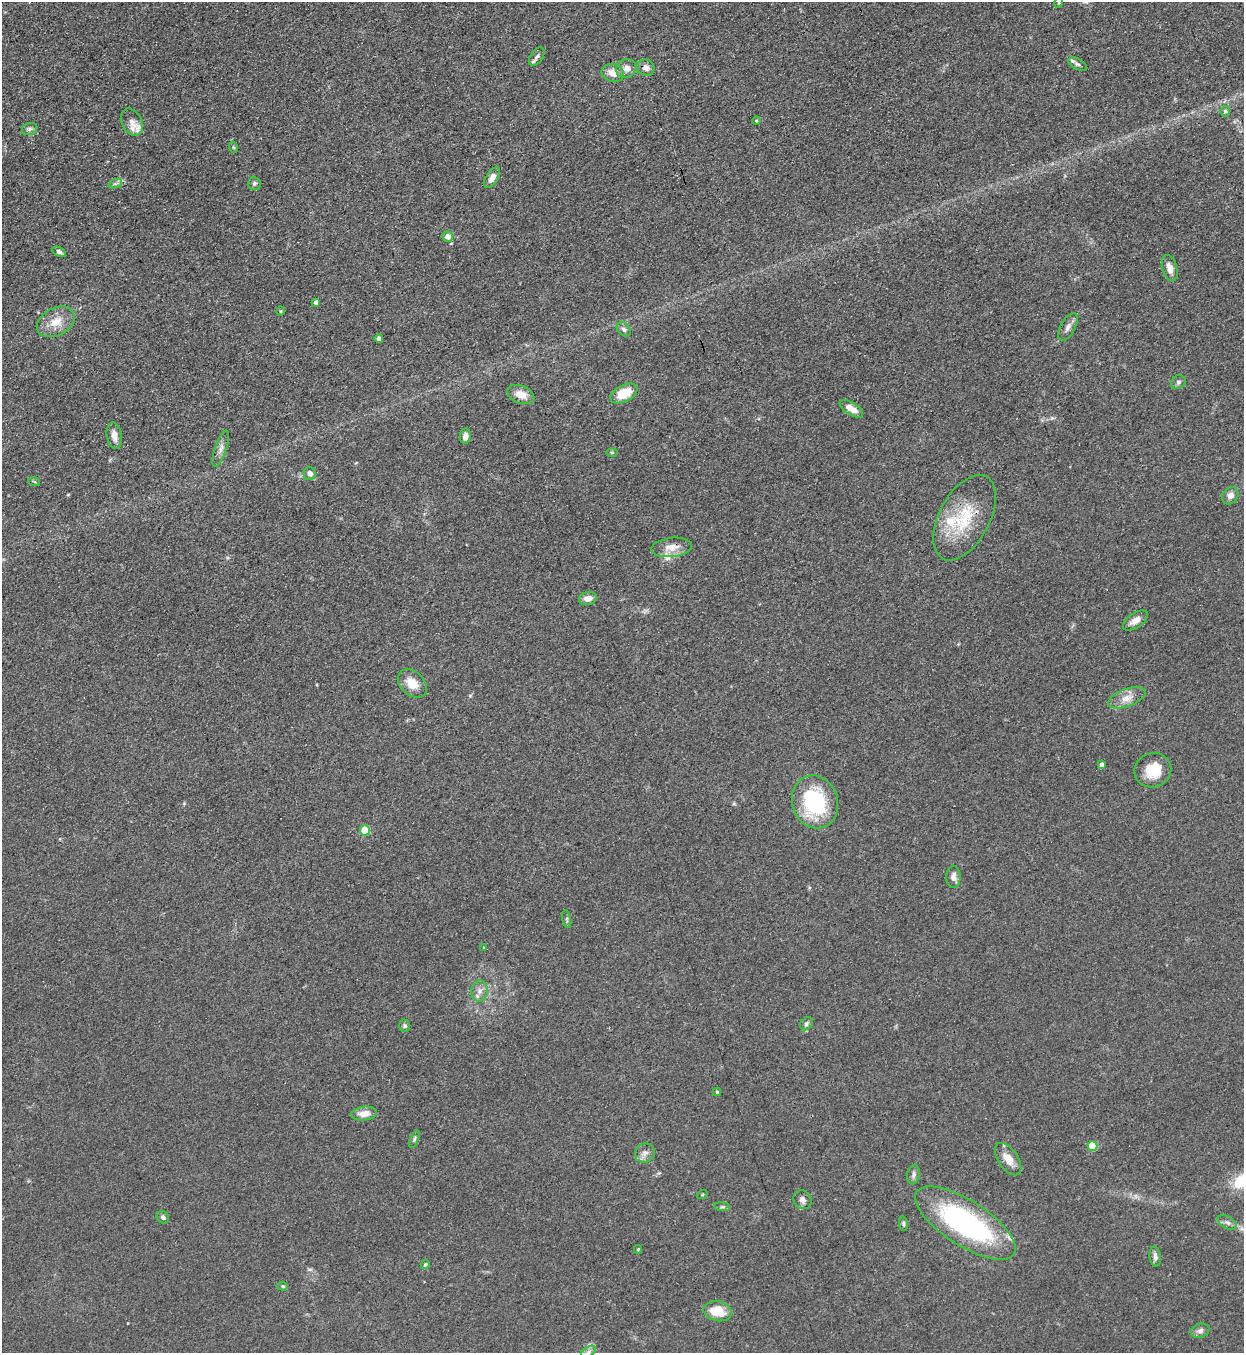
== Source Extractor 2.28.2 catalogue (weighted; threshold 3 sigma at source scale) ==
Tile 11 of 4 x 4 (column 3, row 3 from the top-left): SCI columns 2794-4035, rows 1388-2738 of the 5457 x 5478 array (HDU 1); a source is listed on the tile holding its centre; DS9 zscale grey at full resolution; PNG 1246 x 1355 px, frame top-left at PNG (2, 2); each listed source drawn as its Kron ellipse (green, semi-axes under 4 px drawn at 4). Shown black and unused: <1% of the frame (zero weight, under 3 of 4 exposures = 5% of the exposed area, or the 3 px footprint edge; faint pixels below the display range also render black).
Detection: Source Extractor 2.28.2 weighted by HDU 2 'WHT'; one run over the whole footprint, this tile lists its part. Background 0.0726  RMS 0.0059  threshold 0.0264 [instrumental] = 3 sigma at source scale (4.5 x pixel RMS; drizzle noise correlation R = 1.50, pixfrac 1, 0.05/0.05 arcsec/px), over >= 5 px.
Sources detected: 77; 6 inside a brighter listed object's ellipse — not listed separately; the other 71 listed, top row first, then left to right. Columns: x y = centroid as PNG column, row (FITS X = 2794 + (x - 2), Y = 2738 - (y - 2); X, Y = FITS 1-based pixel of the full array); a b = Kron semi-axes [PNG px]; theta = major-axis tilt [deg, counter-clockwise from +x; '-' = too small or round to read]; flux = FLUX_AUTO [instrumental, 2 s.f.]
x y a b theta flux
1059 2 6 3 73 0.68
537 57 10 6 53 2
1078 64 10 5 -27 1.6
626 68 10 9 - 4.1
646 68 9 8 - 3.1
613 73 11 8 -18 6
1225 111 5 5 - 1.4
756 121 4 3 - 0.57
132 122 14 10 -63 3.8
30 129 8 6 20 1.5
233 147 5 3 - 0.67
492 178 11 6 57 3.9
254 183 6 6 - 1.3
115 184 7 4 18 1.3
448 237 5 5 - 4.6
59 252 7 4 -29 1.6
1170 268 13 7 -74 4.5
316 302 4 4 - 2.3
281 311 4 4 - 0.62
56 322 20 13 28 9.7
1068 327 15 7 61 3.2
624 329 8 6 -51 1.7
379 339 4 4 - 2.7
1178 382 7 6 - 1.5
624 393 14 8 28 14
521 394 14 9 -20 6.6
851 409 13 6 -32 5.8
114 436 13 7 -81 4.9
465 436 7 5 82 2.9
221 449 19 5 71 3.3
612 452 6 4 -1 0.74
310 473 6 6 - 3.9
34 481 6 3 -21 0.64
1230 496 9 7 53 3.3
965 518 46 25 62 33
672 547 20 9 6 7
588 599 9 6 11 4.4
1135 620 14 7 34 4.8
412 683 17 11 -43 9.3
1127 698 19 8 20 6.3
1102 765 4 4 - 2.7
1153 770 18 17 - 15
815 802 27 23 -72 54
365 830 5 5 - 21
953 877 11 7 -90 2.8
567 919 9 3 -77 0.96
483 948 3 2 - 0.85
480 991 10 8 80 3.6
806 1024 7 5 49 1.4
404 1026 6 5 - 0.99
717 1092 4 4 - 0.96
364 1114 13 7 7 5.6
414 1139 9 4 67 1.1
1092 1146 5 5 - 23
645 1153 10 9 - 3.4
1008 1159 18 10 -56 8.2
914 1174 10 6 80 2
702 1195 5 3 - 0.5
802 1200 10 8 -54 2.8
722 1207 8 4 -8 1
163 1217 7 6 - 1.5
1227 1222 10 6 -28 2
965 1223 58 22 -33 110
903 1224 7 4 -81 1
638 1249 4 4 - 0.69
1155 1257 10 5 -84 2.4
425 1264 4 4 - 1
283 1286 5 4 - 0.7
718 1311 14 10 -13 13
1200 1331 9 7 19 2.4
588 1352 8 5 31 1.7
Isophote crosses this tile's border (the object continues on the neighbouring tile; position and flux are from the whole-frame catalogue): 2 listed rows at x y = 1059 2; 588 1352